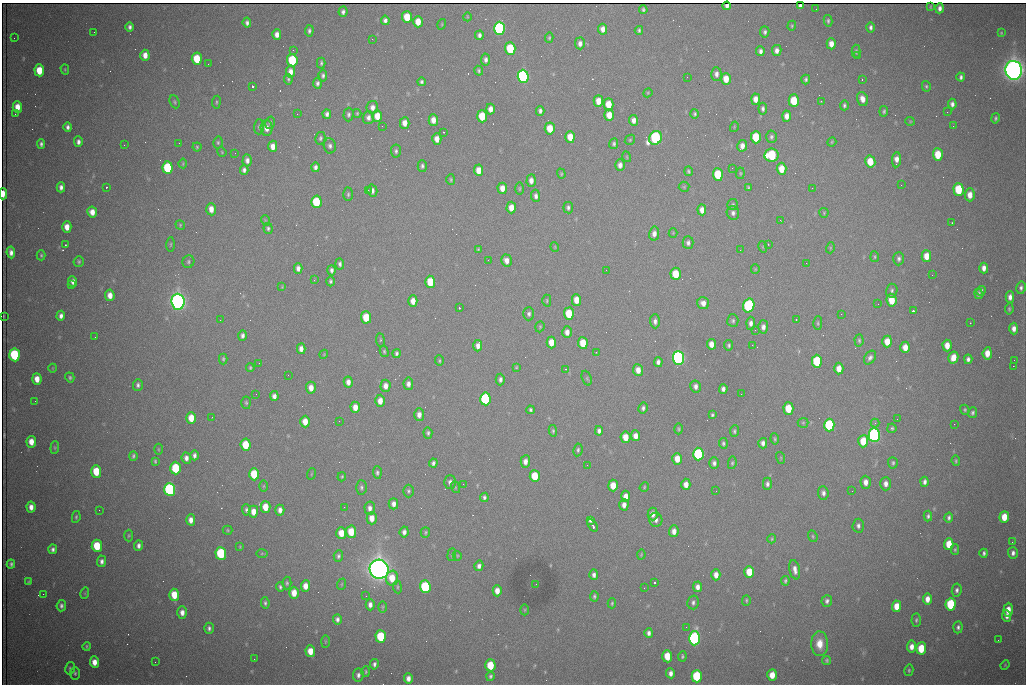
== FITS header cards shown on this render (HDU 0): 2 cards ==
NAXIS1  =                 1024 /fastest changing axis
NAXIS2  =                  682 /next to fastest changing axis

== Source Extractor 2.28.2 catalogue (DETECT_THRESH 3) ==
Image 1024 x 682 px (HDU 0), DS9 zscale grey, 1 PNG px = 1 image px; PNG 1028 x 686 px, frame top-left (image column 1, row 682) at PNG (2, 3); each listed source drawn as its Kron ellipse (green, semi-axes under 4 px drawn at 4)
Background 2200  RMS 29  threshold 85.5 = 3 sigma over >= 5 px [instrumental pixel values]
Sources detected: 506; of the 506, the 500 brightest by FLUX_AUTO listed and drawn (6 fainter detections omitted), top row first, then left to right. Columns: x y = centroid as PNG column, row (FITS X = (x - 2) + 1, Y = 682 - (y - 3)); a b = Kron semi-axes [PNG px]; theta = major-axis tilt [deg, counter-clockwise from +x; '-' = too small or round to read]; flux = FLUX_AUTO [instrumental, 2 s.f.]
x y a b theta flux
727 6 4 4 - 5.9e+03
800 6 4 4 - 4.3e+03
930 7 4 2 - 8.7e+02
940 8 5 4 - 7.7e+03
816 9 2 2 - 8.5e+02
643 10 4 3 - 3.6e+03
343 12 5 4 - 5.7e+03
407 17 6 5 - 5.1e+04
467 17 4 3 - 1.5e+03
385 20 5 4 - 6.1e+03
828 21 6 4 -79 3.5e+03
418 22 6 4 89 2.6e+04
247 23 5 4 - 5.8e+03
442 24 5 3 - 1.7e+03
792 26 5 4 - 2.3e+03
130 27 5 4 - 5.6e+03
871 27 5 4 - 5.3e+03
500 28 6 5 - 4.6e+05
603 29 5 4 - 1.3e+04
639 30 4 3 - 3.4e+03
309 31 6 4 84 4.4e+03
94 32 2 2 - 1.2e+03
765 32 6 4 78 4.3e+03
1001 33 4 3 - 1.8e+03
277 34 5 4 - 1.1e+04
479 35 5 3 - 5.9e+03
14 38 3 2 - 1.4e+03
549 38 5 4 - 2.9e+03
372 39 2 2 - 1.0e+03
580 43 6 5 - 9.1e+03
831 44 6 4 -88 1.6e+04
510 49 6 5 - 1.1e+05
293 50 2 2 - 9.3e+02
760 51 5 4 - 6.7e+03
777 51 5 4 - 9.3e+03
856 51 7 4 -89 4.1e+03
145 55 5 4 - 1.6e+04
857 56 3 2 - 2.4e+03
197 59 6 5 - 6.3e+04
292 60 6 5 - 1.4e+05
486 60 6 4 87 6.5e+03
321 63 5 3 - 3.2e+03
208 64 3 2 - 3.0e+03
65 69 5 4 - 2.2e+03
39 70 6 5 - 4.3e+04
1014 70 9 8 - 2.3e+06
479 71 5 4 - 3.3e+03
291 72 6 4 -86 1.2e+04
716 74 7 5 -87 8.1e+03
323 75 6 4 -86 4.7e+03
523 76 6 5 - 5.7e+05
687 77 2 2 - 1.1e+03
961 77 4 3 - 4.6e+03
288 79 5 3 - 3.1e+03
726 79 6 5 - 2.6e+04
806 79 5 3 - 3.8e+03
862 79 3 2 - 4.3e+03
421 82 4 3 - 3.9e+03
317 83 5 4 - 4.9e+03
252 86 3 3 - 9.1e+04
926 86 5 4 - 2.9e+03
648 93 5 4 - 1.9e+03
756 99 5 4 - 1.4e+04
862 99 7 5 -70 1.3e+04
598 101 6 5 - 2.1e+04
794 101 6 5 - 6.4e+04
175 102 7 4 -65 3.0e+03
216 102 6 3 83 2.4e+03
821 102 4 3 - 2.1e+03
609 104 6 5 - 3.7e+04
952 104 5 4 - 7.1e+03
844 105 5 4 - 3.6e+03
17 107 6 4 -86 2.3e+04
372 107 6 6 - 1.0e+04
490 109 5 4 - 1.3e+04
763 109 6 4 -84 5.2e+03
540 111 5 4 - 5.9e+03
884 111 5 4 - 3.6e+03
947 112 2 2 - 3.5e+03
357 113 4 3 - 2.2e+03
15 114 2 2 - 1.0e+03
297 114 2 2 - 2.5e+03
327 114 5 4 - 6.1e+03
349 114 7 5 89 4.3e+03
695 114 5 4 - 3.3e+03
609 115 6 5 - 2.6e+04
377 116 6 5 - 2.8e+04
482 116 6 5 - 6.5e+04
787 116 5 4 - 1.3e+04
368 117 6 5 - 7.8e+03
995 118 5 4 - 3.5e+03
433 120 5 5 - 1.6e+04
633 120 5 4 - 1.1e+04
910 121 4 4 - 1.9e+03
270 123 6 4 76 3.7e+03
405 123 6 5 - 1.6e+04
382 126 2 2 - 1.6e+03
953 126 2 2 - 8.8e+02
68 127 5 3 - 6.2e+03
259 127 7 5 88 4.4e+03
734 127 5 3 - 1.6e+03
267 128 8 6 -90 1.4e+04
550 128 6 5 - 3.6e+04
444 132 3 2 - 2.6e+03
570 137 6 5 - 2.9e+04
756 137 6 5 - 7.3e+04
771 137 6 5 - 4.7e+03
320 138 6 5 - 3.6e+03
656 138 7 6 - 3.9e+05
437 139 6 4 88 1.6e+04
630 140 5 4 - 2.7e+03
78 142 5 4 - 7.0e+03
218 142 6 4 77 3.0e+03
832 142 5 4 - 2.1e+03
179 143 2 2 - 4.1e+03
41 144 5 3 - 5.0e+03
614 144 5 4 - 3.7e+03
124 145 3 2 - 2.1e+03
273 146 6 4 -89 1.6e+04
330 146 8 6 -80 5.7e+03
742 146 6 4 79 1.2e+04
197 147 4 4 - 2.7e+03
396 151 6 5 - 4.4e+03
222 152 5 4 - 2.0e+03
235 153 2 2 - 1.3e+03
771 155 7 6 - 1.4e+05
938 155 6 5 - 5.0e+04
627 157 5 3 - 1.8e+03
247 160 6 4 88 8.4e+03
896 160 8 4 84 1.2e+04
870 162 6 5 - 3.8e+04
183 163 5 3 - 2.0e+03
620 165 6 5 - 9.7e+03
422 166 6 4 -88 4.6e+03
315 167 5 4 - 6.7e+03
167 168 6 5 - 1.3e+05
732 168 2 2 - 9.0e+02
782 169 6 5 - 3.0e+04
244 170 5 4 - 6.0e+03
479 170 6 4 -85 2.3e+04
688 171 5 4 - 3.1e+03
740 173 6 4 84 2.4e+03
561 174 5 4 - 2.3e+03
718 174 6 5 - 8.5e+04
451 180 5 4 - 2.6e+03
531 181 6 4 86 1.2e+04
901 185 2 2 - 1.8e+03
61 187 5 4 - 7.6e+03
106 187 3 2 - 1.5e+03
684 187 5 5 - 2.3e+03
502 188 5 4 - 1.6e+04
748 188 4 3 - 2.7e+03
812 188 2 2 - 3.1e+03
520 189 6 3 89 2.0e+03
959 189 6 5 - 8.7e+04
368 190 2 2 - 8.4e+03
372 190 6 5 - 9.0e+03
3 194 6 3 89 2.4e+04
348 194 7 4 89 3.6e+03
970 195 6 5 - 1.8e+04
536 196 6 4 -86 6.8e+03
316 202 6 5 - 9.6e+04
733 205 5 5 - 3.2e+03
511 208 6 5 - 2.1e+04
568 208 6 4 -82 4.7e+03
211 209 6 5 - 1.6e+04
702 210 5 4 - 1.4e+04
92 212 5 5 - 1.7e+04
733 213 7 6 - 6.1e+03
824 213 4 4 - 2.1e+03
265 220 5 3 - 1.5e+03
780 220 3 2 - 2.3e+03
952 223 2 2 - 1.1e+03
180 225 5 4 - 2.3e+03
67 227 6 4 -89 1.8e+04
268 228 5 4 - 3.8e+03
673 233 4 4 - 1.9e+03
654 234 7 5 79 1.1e+04
688 243 6 5 - 5.9e+03
171 244 7 3 89 2.3e+03
768 244 2 2 - 1.4e+03
65 245 2 2 - 1.7e+03
555 247 5 3 - 1.6e+03
763 247 6 3 -73 1.7e+03
830 248 5 3 - 1.9e+03
478 249 4 3 - 2.2e+03
740 250 2 2 - 1.1e+03
11 252 6 4 -81 9.8e+03
41 255 5 4 - 2.8e+03
926 256 6 4 -90 2.5e+04
875 257 5 3 - 2.3e+03
899 259 6 5 - 5.1e+03
488 260 2 2 - 2.1e+03
506 260 6 5 - 1.3e+04
79 262 5 5 - 3.1e+03
188 262 6 5 - 3.7e+03
806 263 2 2 - 1.0e+03
340 264 6 4 -86 4.9e+03
298 268 5 4 - 8.0e+03
984 268 5 4 - 1.1e+04
755 269 5 4 - 2.0e+03
332 270 5 3 - 5.6e+03
606 270 2 2 - 1.2e+03
676 274 6 5 - 5.5e+04
932 275 2 2 - 1.1e+03
314 280 3 2 - 2.3e+03
331 281 5 4 - 3.4e+03
73 282 5 4 - 8.9e+03
430 282 6 5 - 5.9e+04
71 285 3 2 - 7.4e+03
282 287 4 3 - 1.6e+03
1021 288 6 4 78 5.3e+03
892 291 7 5 76 4.6e+03
981 291 5 4 - 4.9e+03
978 294 5 4 - 4.7e+03
110 295 6 4 -83 1.6e+04
1010 297 5 4 - 9.4e+03
576 300 6 4 -88 2.3e+04
892 300 6 5 - 4.2e+04
413 301 6 4 89 1.7e+04
547 301 6 4 89 2.6e+03
178 302 8 6 -85 1.5e+06
703 303 6 6 - 1.2e+04
878 304 2 2 - 1.1e+03
749 306 7 5 73 2.4e+05
459 308 3 2 - 4.5e+03
1009 309 6 4 82 2.6e+03
913 311 3 2 - 3.6e+03
529 314 6 5 - 5.7e+03
569 314 6 5 - 7.0e+04
841 314 2 2 - 2.6e+03
4 316 3 2 - 1.2e+03
61 316 5 4 - 7.4e+03
366 317 6 5 - 5.6e+04
220 320 2 2 - 8.7e+02
796 320 3 2 - 2.2e+03
655 321 7 5 -90 7.4e+03
733 321 6 5 - 4.0e+03
751 323 6 4 89 8.6e+03
818 323 7 4 89 3.1e+03
970 323 3 2 - 2.4e+03
540 327 6 4 70 2.6e+03
763 327 6 5 - 8.7e+03
1014 328 6 4 -88 1.1e+04
755 330 3 2 - 1.6e+03
567 332 6 5 - 1.2e+04
243 336 5 4 - 6.2e+03
95 337 2 2 - 1.0e+03
380 340 7 3 -83 2.3e+03
859 340 6 4 -86 3.1e+03
551 342 6 5 - 2.7e+04
887 342 6 5 - 2.7e+04
583 343 6 5 - 4.3e+04
711 344 5 4 - 1.6e+04
729 345 5 4 - 3.4e+03
752 345 2 2 - 4.5e+03
947 345 6 4 -88 2.2e+04
478 346 6 4 86 1.0e+04
905 347 6 4 90 2.0e+04
301 349 5 4 - 1.0e+04
384 351 5 4 - 3.2e+03
596 352 3 2 - 2.3e+03
397 353 4 3 - 4.5e+03
987 353 6 4 86 2.3e+04
324 354 4 3 - 1.4e+03
14 355 6 5 - 1.7e+05
953 357 6 5 - 2.5e+04
678 358 7 5 -85 8.2e+05
870 358 8 5 54 6.3e+03
223 359 5 3 - 3.0e+03
968 359 5 4 - 6.0e+03
1014 360 2 2 - 2.3e+03
439 361 5 4 - 2.5e+03
817 361 6 5 - 1.2e+05
658 362 5 4 - 6.9e+03
259 363 3 2 - 1.9e+03
1013 366 2 2 - 2.2e+04
516 367 4 3 - 1.9e+03
53 368 4 3 - 1.4e+03
250 368 4 3 - 2.5e+03
566 369 4 4 - 1.9e+03
839 369 6 4 88 2.0e+04
638 370 6 5 - 1.7e+04
288 375 2 2 - 1.4e+03
70 377 5 4 - 3.4e+03
587 378 8 4 -70 3.3e+03
37 379 6 4 -86 1.9e+04
500 379 6 4 88 5.9e+03
348 382 5 4 - 1.1e+04
408 384 6 5 - 8.3e+03
138 385 6 5 - 5.2e+03
386 386 6 5 - 1.2e+04
696 386 6 5 - 8.2e+03
311 388 6 5 - 1.6e+04
723 389 5 4 - 6.7e+03
256 394 2 2 - 1.6e+03
741 394 2 2 - 9.2e+02
274 396 5 4 - 8.8e+03
485 399 6 5 - 2.6e+05
35 401 2 2 - 1.6e+03
380 401 6 4 87 1.7e+04
246 403 6 4 -86 2.8e+03
355 407 5 4 - 1.8e+04
643 408 5 4 - 5.4e+03
788 408 6 5 - 5.3e+04
530 410 4 3 - 3.7e+03
965 410 5 4 - 2.8e+03
973 413 5 4 - 4.3e+03
419 415 6 5 - 1.1e+04
712 415 4 3 - 3.2e+03
212 417 2 2 - 9.1e+02
191 418 6 5 - 3.0e+04
897 419 2 2 - 9.2e+02
339 421 2 2 - 1.3e+03
305 422 6 5 - 2.3e+04
803 423 5 5 - 2.5e+03
875 423 4 4 - 3.8e+03
954 424 2 2 - 9.5e+03
829 425 6 5 - 1.9e+05
892 428 4 4 - 3.2e+03
679 429 5 4 - 2.5e+03
553 431 6 4 -82 3.1e+03
599 431 5 4 - 6.1e+03
734 431 6 4 83 3.8e+03
428 433 6 4 -85 4.0e+03
874 435 7 5 -89 8.2e+05
636 436 5 4 - 1.4e+04
625 437 6 5 - 2.7e+04
775 439 6 4 -81 2.7e+03
863 441 6 5 - 4.5e+04
31 442 6 5 - 2.0e+04
723 443 5 4 - 3.8e+03
763 443 5 4 - 7.8e+03
246 445 6 5 - 5.8e+04
55 447 6 4 85 2.6e+03
158 449 5 3 - 1.8e+03
578 450 6 4 80 3.7e+03
698 454 6 5 - 2.0e+05
194 455 5 4 - 6.1e+03
133 456 5 4 - 3.5e+03
186 458 6 4 -82 8.3e+03
781 458 6 4 -72 2.2e+03
677 459 6 5 - 2.5e+04
155 461 4 3 - 2.5e+03
525 461 6 4 87 1.1e+04
956 461 5 4 - 2.4e+03
433 463 4 4 - 5.1e+03
714 463 6 5 - 6.4e+03
732 463 6 4 80 3.0e+03
893 463 6 5 - 3.7e+03
587 465 2 2 - 5.6e+03
175 468 6 5 - 1.0e+05
96 471 6 5 - 5.7e+04
377 473 6 4 -86 4.3e+03
254 474 6 5 - 7.8e+04
311 474 6 3 71 1.9e+03
535 476 6 5 - 5.5e+04
342 477 4 3 - 2.3e+03
450 482 6 6 - 7.2e+03
866 482 6 5 - 1.3e+04
925 482 5 3 - 6.3e+03
463 484 2 2 - 1.2e+03
686 484 6 4 -89 1.5e+04
767 484 6 4 89 5.8e+03
886 484 7 5 89 1.1e+04
264 486 6 4 89 2.1e+03
613 486 6 5 - 2.9e+04
361 487 7 5 -89 4.5e+03
455 487 6 3 -72 1.9e+03
644 487 5 4 - 2.1e+03
170 489 6 5 - 5.1e+05
408 491 6 5 - 3.7e+03
716 491 3 2 - 2.2e+03
852 491 3 2 - 1.5e+03
823 493 7 5 -84 7.4e+03
626 496 6 4 87 1.5e+04
484 497 4 3 - 4.3e+03
393 504 5 4 - 9.5e+03
624 505 6 4 84 1.1e+04
31 507 5 4 - 1.3e+04
265 507 6 5 - 3.2e+04
344 507 3 2 - 4.3e+03
370 508 6 5 - 8.2e+03
99 510 2 2 - 8.2e+02
246 510 6 4 -87 4.5e+03
280 510 5 4 - 1.0e+04
253 512 6 4 89 1.6e+04
653 514 6 5 - 1.1e+04
928 516 5 4 - 4.2e+03
76 517 6 4 81 2.9e+03
1004 517 6 4 86 3.4e+04
372 518 6 5 - 1.9e+04
949 518 5 3 - 4.8e+03
191 520 5 4 - 1.2e+04
590 520 4 4 - 5.3e+03
656 520 7 6 - 7.7e+03
592 525 7 2 -55 5.4e+03
858 526 7 5 86 6.8e+03
228 530 5 4 - 2.3e+03
674 531 6 5 - 1.2e+04
351 532 6 5 - 4.5e+04
404 532 5 4 - 7.6e+03
425 532 5 4 - 2.7e+03
341 533 6 5 - 2.8e+04
129 536 6 4 -86 2.2e+03
813 536 6 4 -70 2.7e+03
772 539 4 4 - 2.1e+03
1012 542 2 2 - 9.9e+02
949 544 6 4 88 3.9e+04
97 546 6 5 - 6.7e+04
138 546 5 4 - 6.7e+03
240 547 4 3 - 1.7e+03
53 549 5 4 - 5.8e+03
955 550 5 4 - 2.6e+03
221 553 6 5 - 1.7e+05
262 553 6 4 1 2.6e+03
984 553 4 3 - 4.3e+03
1013 553 6 5 - 7.5e+03
452 555 6 3 82 2.2e+03
641 555 5 3 - 2.0e+03
338 556 6 4 86 4.6e+03
457 556 5 4 - 2.1e+03
102 561 6 4 87 6.7e+03
11 564 4 4 - 4.5e+03
479 566 5 4 - 7.3e+03
379 569 9 9 - 2.7e+06
795 570 10 5 -78 1.1e+04
749 572 6 5 - 4.3e+04
594 575 5 4 - 6.8e+03
716 575 5 4 - 1.5e+04
392 578 7 6 - 3.4e+04
785 581 5 3 - 3.5e+03
29 582 4 3 - 2.5e+03
287 583 6 4 -90 3.4e+03
654 583 3 3 - 1.0e+05
342 584 6 3 71 1.9e+03
536 584 2 2 - 1.0e+03
305 586 6 4 87 1.7e+04
280 587 5 3 - 3.9e+03
397 587 6 3 -83 2.5e+03
425 587 6 5 - 2.0e+05
697 587 5 4 - 9.8e+03
644 588 2 2 - 1.3e+03
957 590 7 5 82 5.6e+03
497 591 5 4 - 1.6e+04
85 593 6 3 73 1.7e+03
294 593 6 5 - 2.3e+04
43 594 2 2 - 9.7e+03
174 595 6 5 - 3.8e+04
366 596 2 2 - 9.8e+02
594 596 5 4 - 3.7e+03
927 599 5 4 - 1.5e+04
746 600 5 4 - 2.6e+03
827 601 6 5 - 6.0e+03
693 602 7 5 75 5.5e+03
265 603 6 4 -84 3.8e+03
612 603 5 4 - 2.7e+03
950 604 6 5 - 1.3e+05
370 605 5 4 - 8.3e+03
61 606 5 4 - 5.0e+03
897 606 6 4 85 2.9e+04
383 607 6 4 89 2.4e+03
525 610 5 3 - 1.8e+03
1008 610 7 4 86 2.4e+04
182 612 6 5 - 1.2e+04
1007 616 6 4 -83 8.2e+03
337 619 5 4 - 6.0e+03
916 620 7 4 87 3.8e+03
686 627 2 2 - 1.1e+03
958 627 6 4 85 5.1e+03
209 628 5 4 - 5.4e+03
649 633 5 4 - 7.1e+03
381 637 6 5 - 1.1e+05
694 638 7 5 89 5.3e+05
998 640 2 2 - 1.3e+03
325 642 6 3 89 2.0e+03
820 644 12 8 -89 2.8e+04
87 646 4 4 - 2.8e+03
911 647 6 4 81 1.3e+04
921 648 6 5 - 6.2e+04
310 651 6 5 - 2.5e+04
667 656 6 5 - 4.2e+04
682 656 5 4 - 3.2e+03
254 659 2 2 - 5.7e+03
827 660 4 4 - 2.9e+03
94 662 5 4 - 1.6e+04
155 662 2 2 - 8.7e+02
374 664 5 4 - 5.2e+03
490 665 6 5 - 5.7e+04
1005 665 5 3 - 1.6e+03
70 668 6 5 - 3.4e+03
909 670 6 4 77 3.0e+03
366 672 5 4 - 2.8e+03
75 673 6 4 -90 3.4e+03
671 673 5 4 - 8.8e+03
358 675 6 5 - 6.7e+03
772 675 5 4 - 2.6e+04
490 676 5 4 - 4.0e+03
697 676 6 5 - 1.5e+05
408 678 5 4 - 1.0e+04
At the frame edge (FLAGS 8, measured only in part): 1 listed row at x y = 3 194
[6 fainter detections neither listed nor drawn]

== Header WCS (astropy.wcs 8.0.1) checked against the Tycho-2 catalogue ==
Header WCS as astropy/WCSLIB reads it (CRVAL/CRPIX/CD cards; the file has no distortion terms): RA---TAN/DEC--TAN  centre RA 06:56:19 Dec +31:26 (104.08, +31.43 deg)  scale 1.44 arcsec/px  FOV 24.5' x 16.3'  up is -93 deg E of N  parity flipped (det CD > 0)
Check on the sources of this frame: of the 60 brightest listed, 11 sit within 2.2 arcsec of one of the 17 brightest Tycho-2 stars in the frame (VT <= 13.07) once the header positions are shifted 0.65 arcsec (0.29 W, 0.58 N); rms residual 1.11 arcsec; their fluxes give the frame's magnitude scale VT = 25.48 - 2.5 log10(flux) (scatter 0.44 mag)
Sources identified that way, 11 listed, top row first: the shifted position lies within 2.2 arcsec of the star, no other Tycho-2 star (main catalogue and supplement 1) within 4.4 arcsec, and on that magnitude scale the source's flux lands within +1.5 / -3 mag of the star's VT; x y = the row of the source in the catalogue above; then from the Tycho-2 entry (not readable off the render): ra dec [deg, ICRS J2000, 3 dp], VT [Tycho-2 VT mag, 2 dp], TYC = Tycho-2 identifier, HIP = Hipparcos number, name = IAU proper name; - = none
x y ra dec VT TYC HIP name
523 76 103.952 +31.434 11.53 2437-424-1 - -
656 138 103.978 +31.488 11.51 2437-421-1 - -
771 155 103.984 +31.534 11.82 2437-428-1 - -
178 302 104.065 +31.301 9.89 2437-425-1 - -
749 306 104.055 +31.528 12.03 2437-1294-1 - -
678 358 104.081 +31.501 10.83 2437-37-1 - -
874 435 104.112 +31.580 11.47 2437-71-1 - -
170 489 104.152 +31.301 11.67 2437-646-1 - -
379 569 104.185 +31.385 8.52 2437-370-1 33393 -
425 587 104.192 +31.404 11.68 2437-91-1 - -
694 638 104.211 +31.512 11.03 2437-937-1 - -